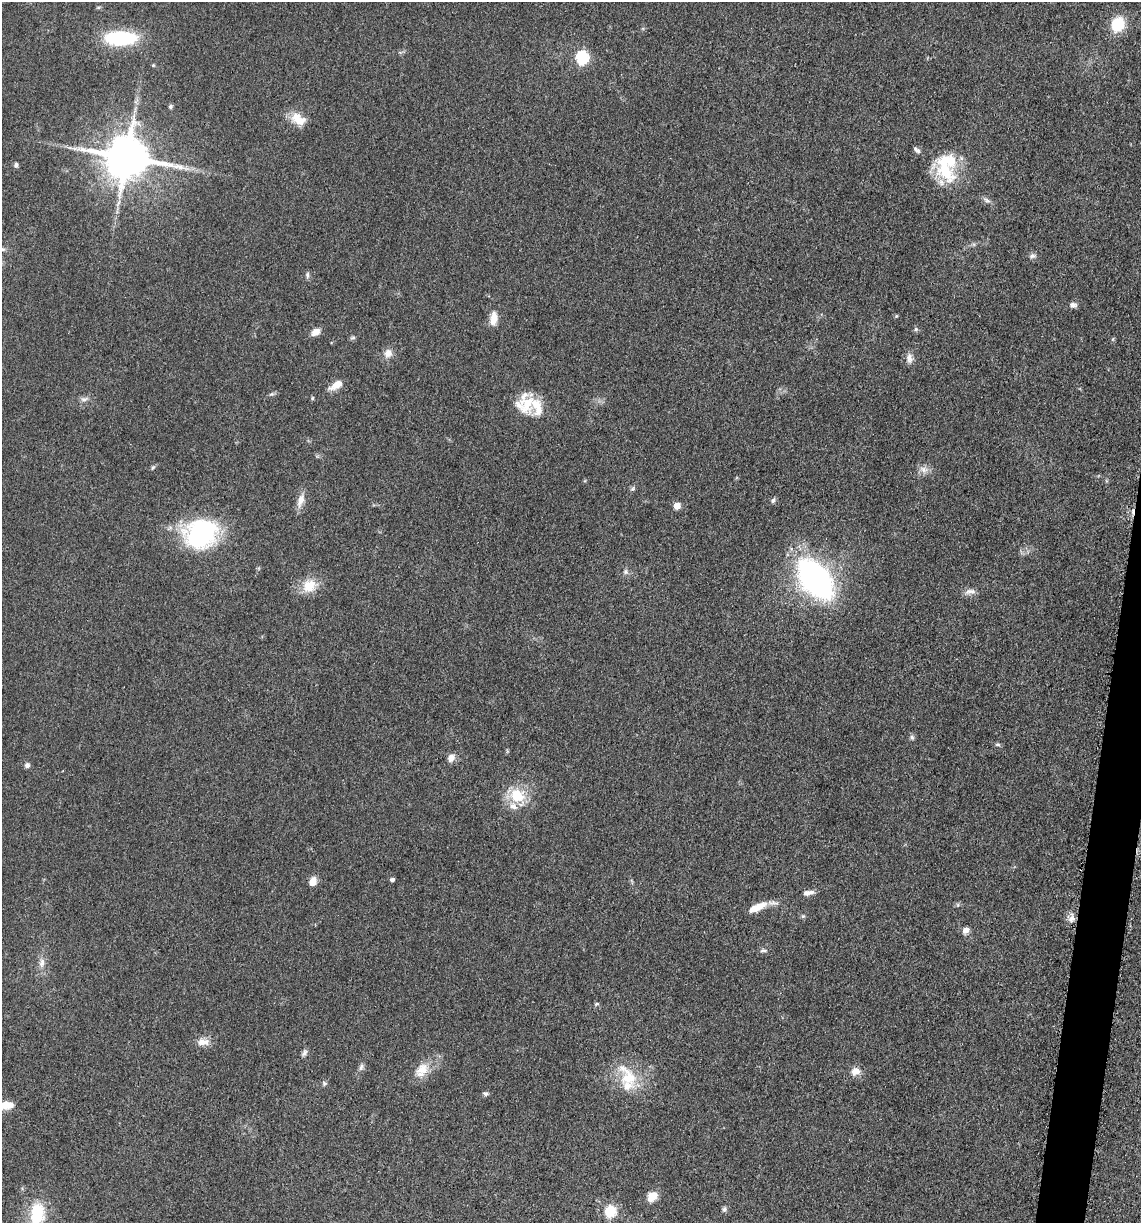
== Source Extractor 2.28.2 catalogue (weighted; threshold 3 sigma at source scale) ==
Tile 6 of 4 x 4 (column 2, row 2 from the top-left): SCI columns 1385-2523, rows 2465-3685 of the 4978 x 4921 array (HDU 1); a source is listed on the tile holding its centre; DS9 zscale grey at full resolution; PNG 1143 x 1225 px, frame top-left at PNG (2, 2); no overlay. Shown black and unused: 2% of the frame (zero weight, under 3 of 5 exposures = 4% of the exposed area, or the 3 px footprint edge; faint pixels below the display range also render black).
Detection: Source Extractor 2.28.2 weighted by HDU 2 'WHT'; one run over the whole footprint, this tile lists its part. Background 0.0561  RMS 0.0058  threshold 0.0263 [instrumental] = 3 sigma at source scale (4.5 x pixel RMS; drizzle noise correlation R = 1.50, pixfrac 1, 0.05/0.05 arcsec/px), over >= 5 px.
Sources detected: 73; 1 inside a brighter object's white glare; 1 cosmic-ray / hot-pixel residue — not listed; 4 inside a brighter listed object's ellipse — not listed separately; the other 67 listed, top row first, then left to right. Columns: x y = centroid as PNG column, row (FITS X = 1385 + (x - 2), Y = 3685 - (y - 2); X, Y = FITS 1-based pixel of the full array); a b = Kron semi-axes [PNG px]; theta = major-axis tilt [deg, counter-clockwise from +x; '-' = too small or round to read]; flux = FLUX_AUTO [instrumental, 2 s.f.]
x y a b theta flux
1118 24 11 10 - 25
120 38 24 11 0 57
582 57 6 6 - 72
153 65 4 4 - 0.69
171 107 5 5 - 0.97
298 119 22 13 -33 8.8
916 150 10 5 -39 1.7
126 157 12 11 - 2700
16 165 6 5 - 1.3
945 171 35 21 -49 28
987 200 11 5 -24 1.8
2 249 8 6 0 1.6
1032 256 8 7 - 1.7
307 275 9 4 -90 1.3
1073 305 9 7 -1 2
896 316 5 4 - 0.61
493 319 17 9 86 6
916 329 6 5 - 1
316 332 11 8 30 4
353 338 8 4 9 0.95
1113 339 6 4 71 0.68
388 353 11 10 - 4.4
909 358 14 8 -86 3.3
336 385 14 7 31 7
271 394 7 4 32 1
312 398 5 4 - 0.72
84 399 10 6 14 2.1
526 404 27 22 25 18
153 468 6 4 44 0.9
924 469 10 8 -27 3.3
633 489 7 5 44 1.1
300 500 18 8 71 5
773 500 7 4 68 1.2
677 506 5 5 - 8
201 534 27 22 33 97
626 572 7 6 - 1.5
815 579 33 18 -52 200
309 586 18 16 42 11
970 591 17 7 9 3.3
912 737 7 5 -67 1.3
998 744 8 4 0 0.97
451 758 9 7 49 3.9
27 765 6 6 - 1.9
517 795 18 16 -22 18
392 880 4 4 - 1.6
313 881 10 8 71 4.9
808 893 14 6 9 3.1
757 907 25 8 24 9.2
803 916 5 5 - 0.87
1071 918 10 9 - 3.3
966 930 9 7 24 2.9
763 950 10 5 -6 1.3
42 963 14 7 79 3.9
596 1004 7 4 27 0.84
203 1042 17 10 1 5.1
304 1053 10 6 63 1.7
361 1067 10 5 74 1.8
422 1070 22 14 53 9.5
856 1071 11 9 1 5.1
629 1077 29 23 -73 21
324 1083 6 6 - 1.2
485 1094 7 6 - 1.3
6 1105 15 8 8 8.1
652 1197 14 11 45 6
724 1209 7 6 - 1.3
610 1211 6 6 - 49
37 1214 27 17 83 24
Isophote crosses this tile's border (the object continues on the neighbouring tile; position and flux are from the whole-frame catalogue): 3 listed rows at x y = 2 249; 6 1105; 37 1214